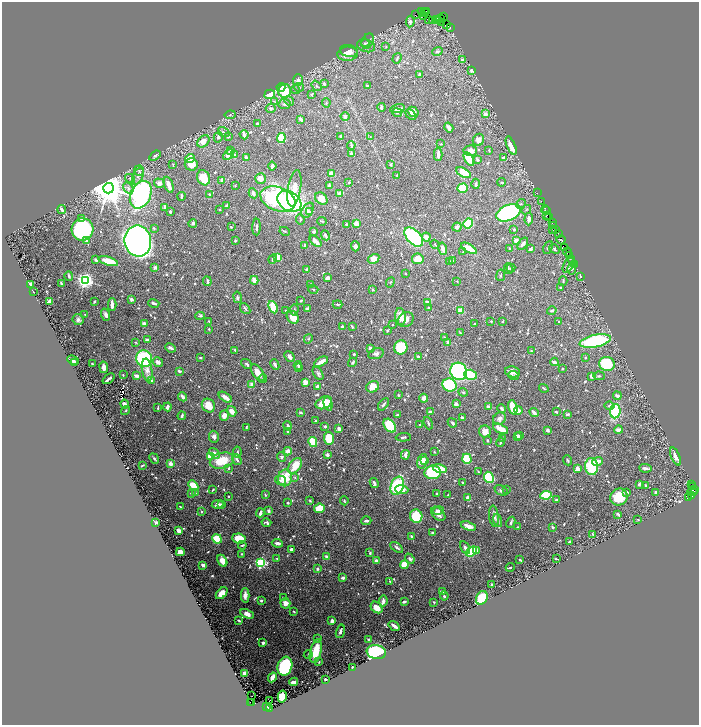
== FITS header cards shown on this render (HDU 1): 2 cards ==
NAXIS1  =                 1394
NAXIS2  =                 1445

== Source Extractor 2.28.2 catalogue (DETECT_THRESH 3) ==
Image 1394 x 1445 px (HDU 1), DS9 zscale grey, zoomed out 1/2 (1 PNG px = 2 x 2 image px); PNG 701 x 727 px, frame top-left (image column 2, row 1445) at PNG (2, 2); each listed source drawn as its Kron ellipse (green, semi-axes under 4 px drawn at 4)
Background 0.831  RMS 0.0097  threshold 0.029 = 3 sigma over >= 5 px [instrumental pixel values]
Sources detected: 892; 48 cannot appear on this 1/2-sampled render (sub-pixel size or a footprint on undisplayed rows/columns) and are neither listed nor drawn; of the other 844, the 500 brightest by FLUX_AUTO listed and drawn (344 fainter detections omitted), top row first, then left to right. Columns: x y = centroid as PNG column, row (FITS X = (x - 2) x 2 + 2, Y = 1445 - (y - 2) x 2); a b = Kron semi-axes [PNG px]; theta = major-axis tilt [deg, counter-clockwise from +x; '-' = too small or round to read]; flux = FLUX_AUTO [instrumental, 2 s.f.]
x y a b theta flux
426 11 2 2 - 70
422 12 2 1 - 13
424 13 3 2 - 210
415 15 2 1 - 34
423 16 3 1 - 470
444 17 3 2 - 66
429 19 2 1 - 43
441 19 3 2 - 600
432 20 2 1 - 17
436 20 2 1 - 66
438 20 3 1 - 90
410 22 5 4 - 5.1
442 22 3 2 - 200
446 24 3 1 - 35
450 27 3 1 - 48
368 41 8 5 62 5.1
365 43 4 3 - 2.4
366 46 9 6 -18 9
386 47 4 3 - 2
349 51 9 6 -11 10
437 51 5 4 - 4.3
348 54 10 7 5 15
397 58 5 2 - 2.9
462 60 2 2 - 13
472 70 3 3 - 10
420 75 4 2 - 8.4
298 80 6 5 - 9.5
324 84 4 3 - 4.1
317 86 6 4 -51 3.3
367 86 4 2 - 3
281 87 4 3 - 53
299 87 5 4 - 4.2
295 89 4 4 - 3.4
285 91 7 6 - 59
270 94 5 4 - 33
312 94 3 2 - 3.3
275 101 4 3 - 2.5
289 101 5 4 - 4.6
326 103 4 3 - 2.1
285 104 6 5 - 4.9
381 107 4 3 - 4.2
271 108 5 4 - 3.8
398 109 7 2 11 8.3
413 112 6 4 -32 11
397 113 5 3 - 2.1
485 114 3 3 - 11
230 115 5 3 - 1.9
411 115 6 2 -41 8.6
345 116 4 4 - 4.8
300 119 4 2 - 6.1
258 124 3 2 - 7.9
449 128 5 3 - 8.2
224 132 6 3 -32 3.5
244 135 5 2 - 9.7
340 136 3 3 - 4.4
218 137 5 4 - 5
228 137 3 3 - 2.9
370 137 4 3 - 1.9
281 138 5 3 - 100
478 140 6 5 - 12
203 141 7 5 41 19
441 144 2 2 - 3.6
351 145 4 2 - 4.7
511 146 10 3 -67 29
489 150 3 2 - 1.9
231 151 3 2 - 6.4
470 151 7 5 3 18
228 154 6 4 43 15
351 154 3 3 - 5.4
235 155 4 3 - 2.1
438 155 6 2 -89 11
155 156 6 3 35 3.6
246 157 4 3 - 6.1
503 157 3 3 - 3.4
190 159 5 4 - 30
469 159 7 4 -59 37
477 159 4 3 - 4.4
191 164 6 6 - 27
391 164 4 3 - 2.2
173 165 3 2 - 2.3
272 166 4 3 - 4.9
139 171 5 5 - 3.9
464 173 8 4 -29 35
332 174 3 3 - 25
397 175 2 2 - 2.4
138 176 9 5 66 8.7
130 178 5 4 - 3.9
203 178 8 6 -62 48
261 179 5 5 - 21
221 180 3 2 - 4.5
349 182 3 3 - 3.2
502 182 4 3 - 2.2
159 183 5 4 - 10
476 184 5 3 - 3.7
169 185 8 3 -68 19
329 185 3 3 - 7.1
235 186 2 2 - 3.4
108 188 5 5 - 6100
128 188 6 4 -58 7.2
294 188 18 6 81 42
462 188 5 4 - 100
253 193 5 3 - 10
340 193 3 2 - 18
537 193 2 1 - 30
210 194 2 2 - 3.3
141 195 14 10 65 450
181 196 4 2 - 2.7
278 199 18 11 -20 310
321 199 7 5 -47 30
289 201 13 9 -31 420
541 201 2 1 - 44
521 204 5 3 - 2.9
226 205 4 2 - 3.7
165 207 4 2 - 6.8
219 209 2 2 - 4.9
62 210 4 2 - 9.2
308 210 8 5 57 7.7
526 210 5 3 - 2.3
545 210 4 2 - 150
310 211 4 3 - 2.8
546 211 2 1 - 50
170 212 3 2 - 2.8
509 213 13 8 23 490
547 215 3 1 - 88
549 216 3 2 - 64
82 219 4 3 - 6.8
300 219 5 3 - 2.8
529 219 6 4 87 6.8
322 221 5 2 - 2.3
193 223 4 3 - 4.6
468 223 5 4 - 120
552 223 2 1 - 29
346 224 2 2 - 5.4
356 224 4 3 - 17
553 225 2 1 - 73
231 227 3 2 - 2.2
256 227 8 2 88 4.2
457 227 5 4 - 7.2
154 228 3 2 - 3
82 229 11 11 - 300
514 229 2 2 - 3.9
552 229 2 1 - 34
556 229 3 2 - 160
285 231 5 3 - 2.4
314 232 3 3 - 4.2
558 233 4 1 - 150
325 235 5 3 - 6.9
414 237 11 7 -46 190
426 237 4 3 - 16
86 240 2 2 - 12
516 240 2 2 - 28
561 240 4 3 - 300
138 241 15 13 -81 2100
235 241 3 3 - 2.4
316 241 7 3 -44 18
435 244 5 3 - 2.3
523 244 7 3 55 7.8
305 245 3 2 - 5.1
355 246 5 4 - 9.4
548 247 7 3 65 3.1
469 248 8 3 -31 35
564 248 2 1 - 41
443 249 6 3 -74 9.7
510 249 3 2 - 4.1
530 249 3 2 - 5.5
554 249 5 3 - 3.9
463 252 2 2 - 1.9
567 252 4 1 - 100
570 256 3 2 - 99
278 257 4 3 - 29
273 259 5 3 - 4
374 259 6 5 - 17
418 259 6 5 - 30
96 260 3 2 - 4.1
572 260 4 2 - 100
108 261 10 4 -17 34
450 261 4 3 - 4.1
453 261 3 3 - 3.6
574 264 3 1 - 17
568 265 8 4 62 8.3
155 268 4 4 - 4.1
508 268 5 2 - 2
511 268 4 3 - 3
572 268 7 4 79 7.1
307 269 4 3 - 4.2
405 274 2 2 - 2
501 275 6 3 81 2.6
69 276 4 2 - 4.9
581 277 2 2 - 9.7
327 278 3 3 - 11
85 280 4 3 - 1000
254 280 4 3 - 17
207 281 5 2 - 4.9
457 281 2 2 - 2.7
563 281 5 3 - 3.5
390 282 5 3 - 2.5
61 283 3 2 - 2.8
31 284 3 3 - 12
310 284 4 2 - 2.3
560 287 3 2 - 2.1
313 289 5 2 - 2.4
372 290 2 2 - 3.2
33 292 2 2 - 4.3
237 297 6 3 -80 3.3
131 299 3 2 - 9.5
301 300 3 2 - 2.7
94 301 2 2 - 2.5
50 302 4 3 - 13
427 302 4 3 - 6.6
154 303 5 3 - 6.7
337 304 5 2 - 2.7
112 305 6 2 -87 13
273 307 6 4 -64 67
429 308 2 2 - 3.3
245 309 6 3 -50 3.5
308 309 3 3 - 9.5
286 310 3 2 - 2.1
294 310 5 3 - 2.4
460 311 4 3 - 19
552 311 5 3 - 5.2
85 315 2 2 - 2.2
106 315 6 3 -69 5.5
200 316 5 2 - 3
293 317 7 5 -50 28
400 317 8 5 -84 23
78 320 5 5 - 6.1
406 320 8 7 - 14
209 321 4 3 - 2.1
491 321 3 2 - 2.1
503 321 2 2 - 2
559 322 2 2 - 2.2
144 324 3 3 - 15
393 324 2 2 - 2.3
475 324 3 2 - 2.1
342 327 3 2 - 5.6
352 327 4 2 - 2.5
209 329 3 3 - 2.1
387 330 3 2 - 2.5
460 333 4 2 - 2.6
445 337 3 2 - 2
308 339 5 3 - 2.6
147 340 4 3 - 7.3
595 341 16 6 11 190
136 342 4 3 - 2
448 343 4 3 - 8.6
401 347 7 6 - 120
171 348 5 3 - 7.4
370 348 3 3 - 7.4
235 350 3 2 - 3.6
531 351 4 3 - 2.5
354 354 3 3 - 2.3
376 354 8 5 16 8.3
418 356 3 2 - 5.8
289 357 6 3 -49 7.4
200 358 3 2 - 2.3
585 358 3 3 - 2.2
144 359 8 8 - 190
73 360 6 3 -23 9.7
75 362 4 3 - 4.6
158 362 5 4 - 11
321 362 8 3 31 19
353 362 5 2 - 3.2
554 362 4 2 - 9.3
92 364 3 2 - 2.5
247 364 6 3 -37 3.2
607 364 8 7 - 97
275 365 5 3 - 5.5
298 365 4 3 - 2.8
104 367 6 3 -80 10
298 368 3 2 - 2.1
563 369 3 2 - 3.6
147 370 12 5 -81 19
179 371 3 2 - 6.7
459 371 9 8 - 340
512 372 8 5 -13 14
258 373 10 5 -56 22
318 373 7 4 -59 4.9
123 375 2 2 - 2.2
471 375 6 5 - 83
136 376 3 2 - 13
514 376 5 3 - 2.4
591 376 4 3 - 5.3
599 376 5 3 - 2.7
263 378 4 3 - 2.5
109 379 7 2 40 8.1
151 380 4 3 - 5.6
305 382 4 3 - 16
252 385 4 3 - 15
449 385 7 6 - 140
318 386 3 2 - 12
373 387 7 5 30 26
544 388 5 2 - 2.4
463 392 5 3 - 2.6
398 395 2 2 - 2.8
617 396 4 3 - 6.4
183 397 4 2 - 13
225 397 7 3 -35 19
424 398 4 4 - 8.7
324 403 9 6 26 43
124 404 4 3 - 10
328 404 7 4 -76 12
383 404 7 3 52 4.8
456 404 3 3 - 7.8
208 406 7 6 - 35
610 406 5 3 - 4.9
168 407 4 3 - 13
488 407 4 3 - 6
513 407 7 4 -73 37
158 408 4 2 - 2.1
502 408 4 3 - 5.4
518 410 4 3 - 9.3
126 411 4 3 - 2.3
232 411 5 4 - 16
615 411 7 5 82 100
431 412 2 2 - 17
534 412 5 2 - 8.7
556 412 3 2 - 2.7
301 413 4 2 - 3
567 414 4 3 - 4.7
397 415 2 2 - 4.8
182 416 4 2 - 4
224 416 5 4 - 15
462 418 3 2 - 4.6
499 419 7 5 39 9.2
315 421 4 3 - 2.2
428 423 6 2 -69 3.1
452 423 5 3 - 4.5
420 424 2 2 - 5.6
288 426 5 3 - 6.4
325 426 3 3 - 4.1
390 426 8 5 -50 99
246 427 4 2 - 2.3
339 429 3 3 - 9.7
501 429 8 3 -26 37
548 430 4 3 - 5.2
618 430 4 3 - 12
485 431 6 6 - 11
288 432 3 3 - 2.8
517 436 3 3 - 8.6
520 436 3 3 - 3.2
214 437 6 5 - 6.6
403 437 7 3 2 3.7
329 438 6 5 - 43
503 439 3 3 - 3.7
488 440 2 2 - 2.1
313 442 5 3 - 77
500 442 5 2 - 3.3
288 451 4 4 - 12
237 452 5 2 - 2.8
434 452 2 2 - 2.3
214 453 6 4 -51 10
327 455 3 3 - 7.1
405 455 5 3 - 10
210 456 4 4 - 37
675 456 9 4 -66 12
282 457 5 4 - 4
154 459 6 3 -49 4.7
237 459 6 3 -53 5.1
467 459 5 4 - 55
424 460 4 2 - 4.6
567 460 5 2 - 2.7
222 461 12 7 16 61
422 461 7 5 73 18
597 461 5 3 - 19
170 463 3 2 - 31
142 465 4 2 - 2.4
295 466 9 5 54 47
591 467 8 6 -84 110
229 468 4 3 - 2.6
645 468 6 2 -7 7.4
440 469 7 4 -15 26
577 469 3 3 - 17
433 472 8 7 - 190
478 472 4 2 - 2.2
489 477 6 5 - 130
285 478 8 7 - 61
295 478 4 3 - 2.2
280 480 5 4 - 6.2
374 483 5 3 - 5.5
462 483 2 2 - 2.9
639 484 3 2 - 6.6
193 485 6 4 -47 32
646 485 2 2 - 2.3
692 485 2 1 - 78
397 486 9 6 68 130
693 487 2 1 - 21
402 489 6 4 -2 20
507 489 3 2 - 3
694 489 2 1 - 29
213 490 3 2 - 2.3
501 490 7 4 -26 5.1
627 492 3 3 - 6.3
692 492 5 2 - 570
195 493 4 3 - 3.1
437 493 2 2 - 3.1
656 493 3 2 - 8.9
191 494 3 2 - 2.7
265 495 4 2 - 2.2
448 495 2 2 - 2.1
546 495 6 4 7 140
692 495 3 2 - 200
229 497 2 2 - 2.4
619 497 9 8 - 55
688 497 3 2 - 78
468 498 3 3 - 15
556 500 2 2 - 4
310 501 3 3 - 2.2
344 501 4 3 - 2.3
288 503 2 2 - 5.4
218 504 6 3 9 8.9
221 504 3 3 - 2.9
180 507 3 2 - 2.2
319 508 5 4 - 50
438 510 5 3 - 6.5
269 511 2 2 - 12
202 512 2 2 - 3.1
260 513 5 2 - 8.9
438 514 8 5 -45 13
618 514 3 2 - 8.1
416 516 7 6 - 83
494 516 10 4 -84 9.5
638 519 2 2 - 3.1
498 520 7 3 -73 7.8
366 521 5 3 - 4.9
511 522 6 2 63 3.8
156 523 4 3 - 4.8
266 523 5 3 - 3.9
468 526 8 3 -16 15
518 527 2 2 - 2.7
553 527 3 2 - 4.5
179 531 4 3 - 10
432 532 3 3 - 2.4
593 534 4 3 - 2
412 536 3 2 - 4.6
239 538 6 5 - 43
217 539 5 4 - 63
570 542 3 2 - 8.8
277 543 5 3 - 8.4
242 545 4 2 - 2.1
397 547 7 3 -37 4.6
465 548 7 3 -59 6.1
291 549 4 2 - 9
477 550 4 3 - 5.1
471 551 6 4 39 110
180 552 4 4 - 15
370 553 3 2 - 3.5
242 554 3 2 - 2.1
326 557 3 2 - 7.2
277 559 3 3 - 3
410 559 5 4 - 5.2
556 559 3 2 - 2.3
520 560 3 2 - 3.5
222 561 6 4 -61 14
376 561 3 3 - 9.7
261 563 4 3 - 340
203 565 4 3 - 7.9
404 565 4 4 - 55
510 567 4 2 - 2.3
317 569 2 2 - 15
343 578 3 3 - 6
390 582 4 2 - 2.1
492 584 2 2 - 4.3
442 592 2 2 - 2.9
222 593 7 4 46 25
245 595 7 4 89 12
444 596 4 3 - 2.7
283 598 3 2 - 3.5
482 598 7 5 60 55
261 601 3 3 - 4
383 601 5 3 - 11
404 602 4 2 - 4.8
434 602 2 2 - 2.9
285 603 5 5 - 13
377 607 6 5 - 24
294 612 3 2 - 2.2
247 614 7 4 -28 13
239 621 3 2 - 2.8
332 621 4 3 - 8.2
394 626 6 2 -36 17
340 631 7 3 73 6.8
317 639 4 3 - 3.7
369 639 3 2 - 3.4
263 643 3 3 - 6.7
316 651 12 5 77 60
376 652 9 7 -10 310
308 654 4 3 - 2
319 662 2 2 - 2.3
285 666 10 7 73 260
352 667 2 2 - 2.7
244 673 2 2 - 31
272 677 5 3 - 19
326 679 3 2 - 3.8
294 682 4 2 - 16
252 695 3 1 - 3.6
282 697 6 4 77 36
269 701 3 1 - 5.9
250 702 2 1 - 81
252 702 3 2 - 73
267 707 2 1 - 21
269 709 2 2 - 190
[344 fainter detections neither listed nor drawn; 48 sub-pixel or undisplayed-footprint detections neither listed nor drawn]